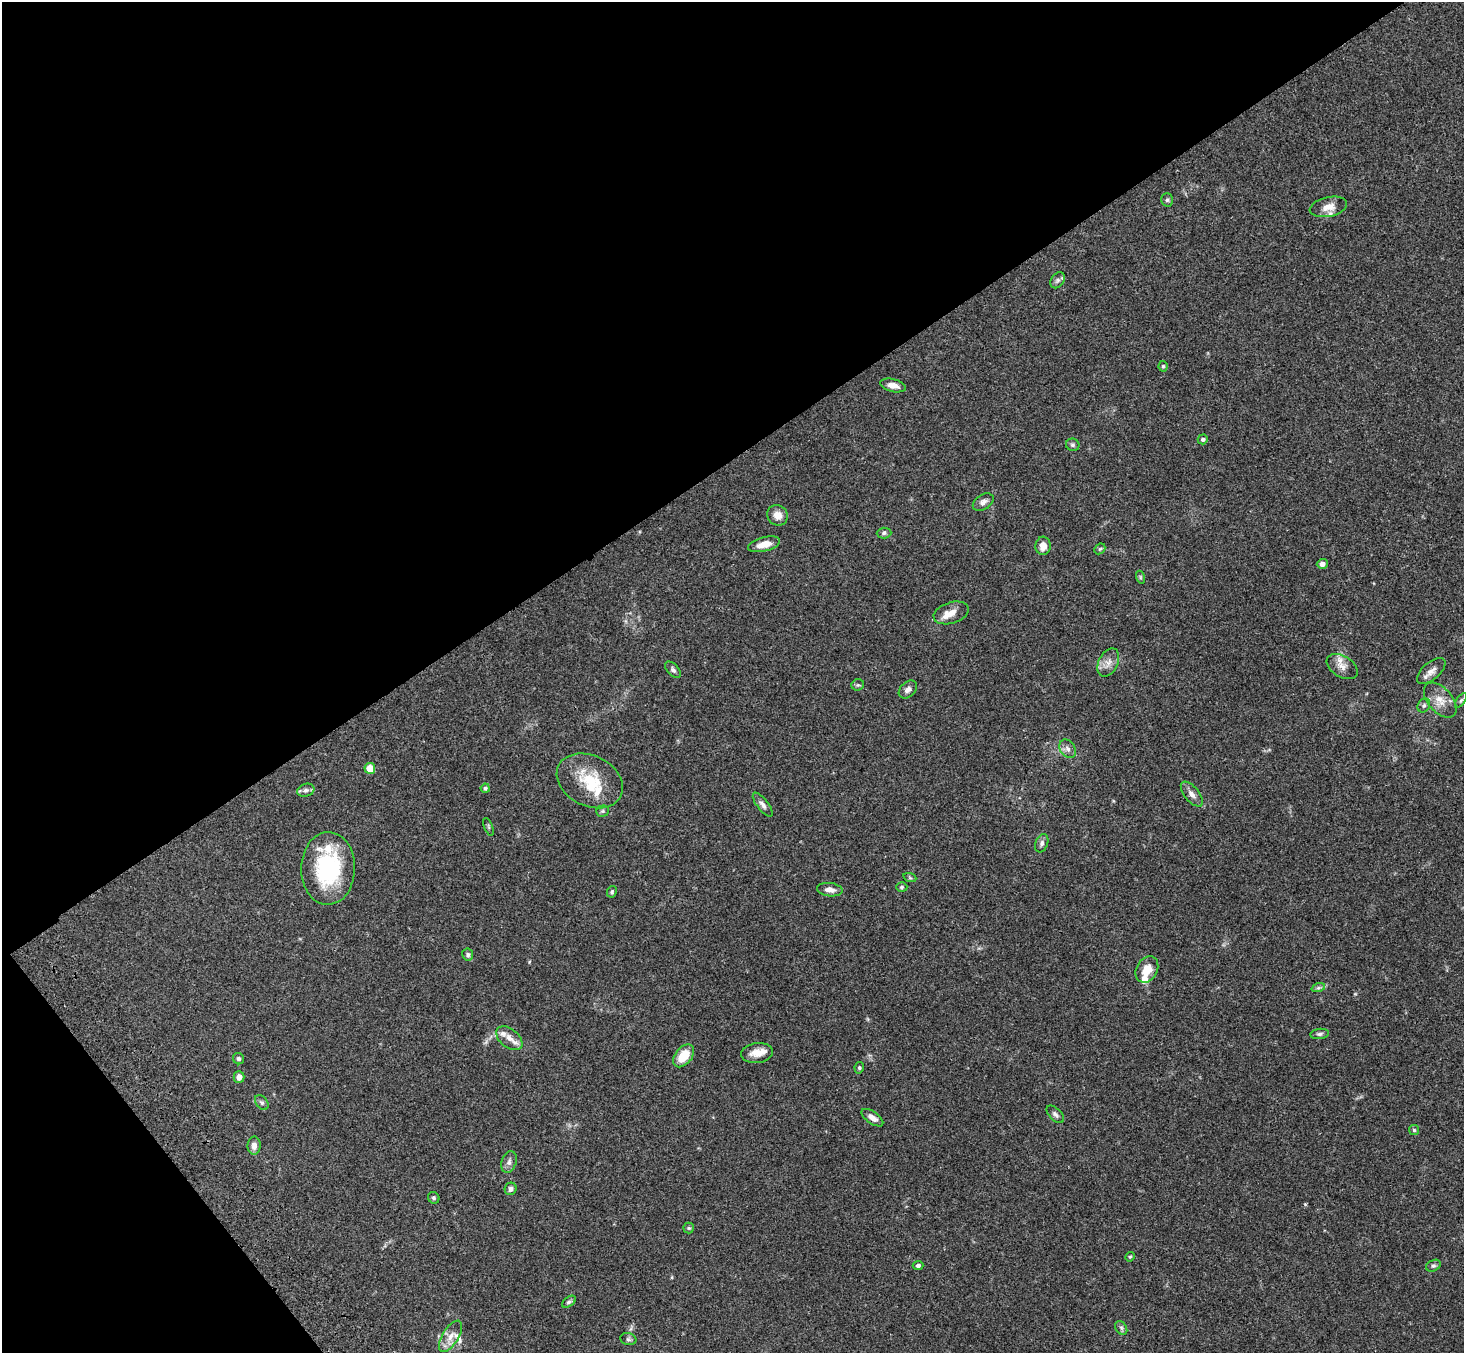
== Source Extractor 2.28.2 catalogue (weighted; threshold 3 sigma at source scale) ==
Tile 5 of 4 x 4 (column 1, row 2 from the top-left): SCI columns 107-1568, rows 3078-4428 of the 6059 x 6016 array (HDU 1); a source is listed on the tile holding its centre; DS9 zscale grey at full resolution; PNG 1466 x 1355 px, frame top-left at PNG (2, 2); each listed source drawn as its Kron ellipse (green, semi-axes under 4 px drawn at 4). Shown black and unused: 37% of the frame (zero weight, under 3 of 4 exposures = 6% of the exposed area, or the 3 px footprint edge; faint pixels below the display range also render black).
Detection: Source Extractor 2.28.2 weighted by HDU 2 'WHT'; one run over the whole footprint, this tile lists its part. Background 0.0606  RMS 0.0057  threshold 0.0254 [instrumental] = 3 sigma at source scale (4.5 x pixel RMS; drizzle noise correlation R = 1.50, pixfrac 1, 0.05/0.05 arcsec/px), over >= 5 px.
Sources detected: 73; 7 inside a brighter listed object's ellipse — not listed separately; the other 66 listed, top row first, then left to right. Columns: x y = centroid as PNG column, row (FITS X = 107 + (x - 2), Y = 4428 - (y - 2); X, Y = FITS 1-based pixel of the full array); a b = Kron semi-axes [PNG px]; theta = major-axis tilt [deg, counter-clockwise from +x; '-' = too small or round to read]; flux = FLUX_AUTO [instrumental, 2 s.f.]
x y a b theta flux
1167 200 7 5 88 1.1
1328 207 19 9 12 5.8
1057 280 9 6 55 1.6
1163 366 5 4 - 0.75
893 385 13 6 -13 4
1203 439 5 5 - 1.1
1073 445 7 6 - 1.2
983 502 11 7 33 2.4
778 515 11 10 - 4.3
884 533 7 5 2 1.2
764 544 16 7 14 5.9
1043 546 9 7 87 4.4
1100 549 6 5 - 0.74
1322 564 5 5 - 2.3
1140 577 6 4 -72 0.78
951 613 18 10 17 5
1108 663 15 9 64 4.5
1342 666 17 10 -31 4.7
673 670 10 5 -46 1.5
1431 671 17 8 41 3.7
858 685 6 5 - 0.93
908 689 10 7 42 2.5
1440 700 20 12 -49 7.1
1461 700 8 4 54 0.94
1424 705 7 6 - 1.4
1068 749 10 7 -57 2.5
370 768 5 5 - 9.7
590 781 35 25 -27 22
485 788 4 4 - 0.89
306 790 9 6 19 1.7
1192 794 15 7 -51 3.1
763 805 14 5 -52 2.2
603 811 6 5 - 0.92
488 827 9 3 -69 0.73
1042 843 9 6 70 1.8
328 868 36 27 89 50
910 878 6 4 -19 0.73
902 887 5 4 - 0.87
830 890 13 6 -6 3.6
612 892 6 5 - 0.84
468 955 6 5 - 1.3
1147 969 14 10 59 7.9
1318 988 7 4 18 1.1
1320 1034 9 5 6 1.4
509 1038 15 9 -38 5
757 1053 16 10 7 5.9
684 1056 13 8 51 11
238 1059 6 5 - 1.1
859 1068 6 4 79 0.86
239 1077 5 5 - 3.2
262 1103 8 6 -50 1.2
1055 1114 11 6 -45 1.8
872 1118 12 6 -35 3.4
1414 1130 5 5 - 0.83
254 1146 9 6 90 3.1
509 1162 11 7 72 2.1
511 1189 6 6 - 1.6
434 1198 6 5 - 0.97
689 1228 5 5 - 0.63
1130 1257 5 4 - 0.65
918 1266 5 4 - 1.2
1433 1266 8 5 27 1.1
569 1302 8 4 36 1.1
1121 1328 7 5 -58 1.2
451 1336 18 8 59 4.7
628 1339 8 6 -14 1.2